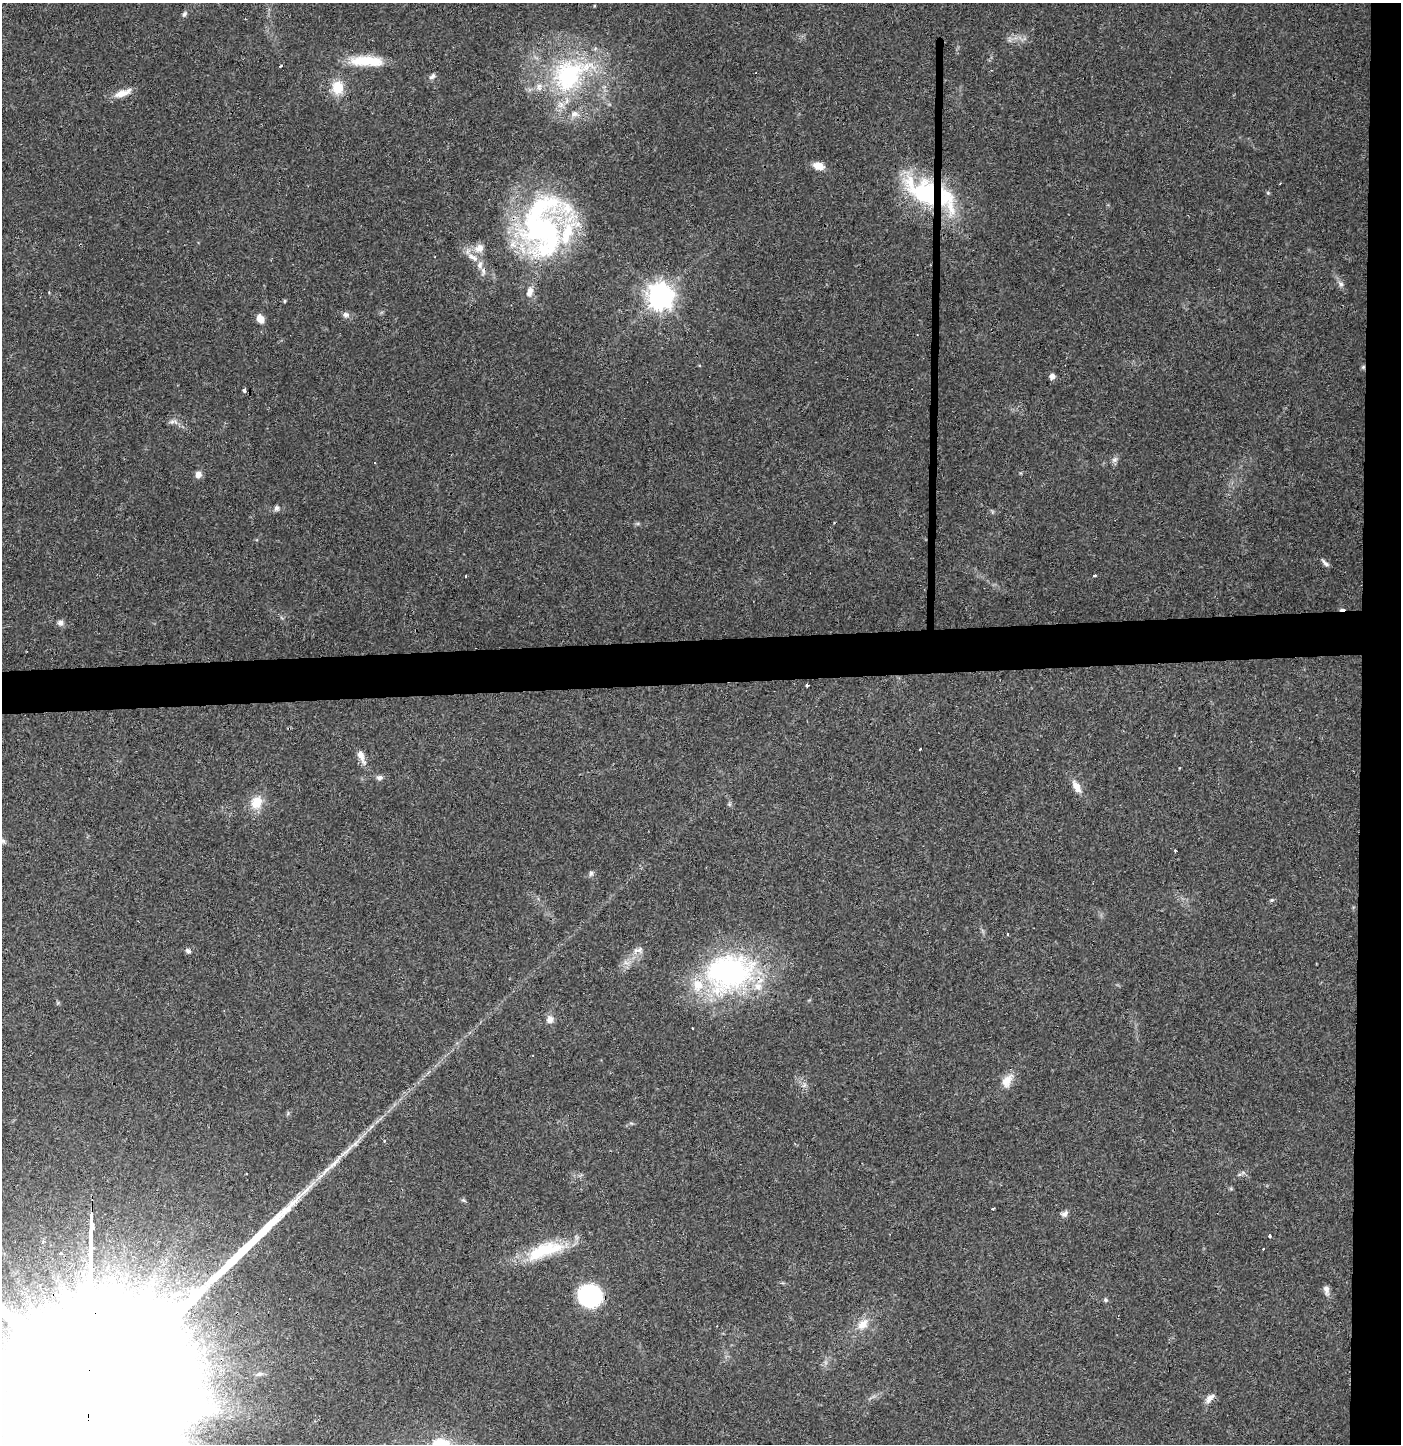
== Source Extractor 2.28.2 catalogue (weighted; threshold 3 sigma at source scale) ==
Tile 6 of 3 x 3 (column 3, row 2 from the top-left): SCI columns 2800-4198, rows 1509-2950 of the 4202 x 4458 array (HDU 1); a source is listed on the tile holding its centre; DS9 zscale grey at full resolution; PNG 1403 x 1446 px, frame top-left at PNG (2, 3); no overlay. Shown black and unused: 6% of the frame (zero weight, under 3 of 4 exposures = <1% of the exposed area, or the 3 px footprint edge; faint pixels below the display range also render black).
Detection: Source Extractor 2.28.2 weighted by HDU 2 'WHT'; one run over the whole footprint, this tile lists its part. Background 0.0468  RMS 0.0038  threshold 0.0169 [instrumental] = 3 sigma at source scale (4.5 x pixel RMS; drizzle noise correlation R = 1.50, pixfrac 1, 0.0396/0.0396 arcsec/px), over >= 5 px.
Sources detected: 82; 2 inside a brighter object's white glare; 7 cosmic-ray / hot-pixel residue — not listed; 8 inside a brighter listed object's ellipse — not listed separately; the other 65 listed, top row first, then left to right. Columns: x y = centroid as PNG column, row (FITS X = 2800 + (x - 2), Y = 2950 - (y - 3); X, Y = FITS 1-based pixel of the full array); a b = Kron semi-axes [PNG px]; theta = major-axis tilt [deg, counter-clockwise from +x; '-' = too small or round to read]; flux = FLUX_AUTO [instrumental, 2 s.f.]
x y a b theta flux
184 14 8 5 69 0.91
364 61 40 13 4 12
281 66 4 2 - 0.5
570 75 67 43 33 61
432 76 9 6 49 1.1
338 87 16 13 81 8.2
122 93 24 8 19 4.6
818 166 11 8 -16 4.6
1268 193 5 4 - 0.44
922 196 40 20 -52 26
951 207 34 13 -82 12
542 227 72 51 76 100
479 248 13 11 29 3.6
473 257 17 7 -33 3.7
483 271 12 6 88 1.7
1341 284 10 6 -54 1.4
660 296 9 8 - 380
285 301 5 3 - 0.42
346 315 9 8 - 1.4
260 319 9 7 -67 3.4
917 335 3 2 - 0.29
1363 367 6 5 - 0.61
1052 376 6 5 - 2
244 390 3 3 - 2.1
172 422 10 5 14 1.3
1115 460 9 6 39 1.3
198 474 7 6 - 2.5
276 508 7 6 - 1.2
1325 563 11 5 -46 1.2
1094 575 3 3 - 1.9
466 576 3 2 - 0.61
60 623 8 7 - 1.5
807 685 4 3 - 1.5
921 749 3 2 - 0.55
361 756 18 7 -70 3.5
380 778 8 6 6 1.3
1077 787 17 8 -59 3.8
256 802 16 13 64 7.3
729 804 6 4 -45 0.61
3 841 7 6 - 0.91
1175 850 3 3 - 0.46
591 873 8 6 75 0.87
1272 900 6 5 - 0.54
1008 934 3 3 - 0.99
638 950 17 8 11 2.4
188 951 7 5 -41 1.1
729 973 67 50 15 83
550 1019 9 8 - 2.5
692 1028 2 2 - 0.29
1007 1081 21 12 58 4.6
804 1085 8 4 45 0.9
384 1141 5 3 - 0.31
333 1164 36 7 45 6.9
464 1200 7 5 -22 0.61
1064 1214 10 7 24 1.5
1270 1235 4 3 - 1.8
545 1250 52 17 19 21
60 1253 3 3 - 0.91
1326 1290 13 7 -80 1.8
590 1296 18 16 -6 54
1105 1300 6 5 - 0.63
863 1324 17 12 45 5.1
259 1374 10 5 6 1.2
89 1383 226 37 89 150000
1210 1398 15 7 43 2.4
Overlapping masked pixels (flux is a lower limit): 3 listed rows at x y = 542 227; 1363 367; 89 1383
Isophote crosses this tile's border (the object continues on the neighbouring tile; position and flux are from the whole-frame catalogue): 2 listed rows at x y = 3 841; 89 1383